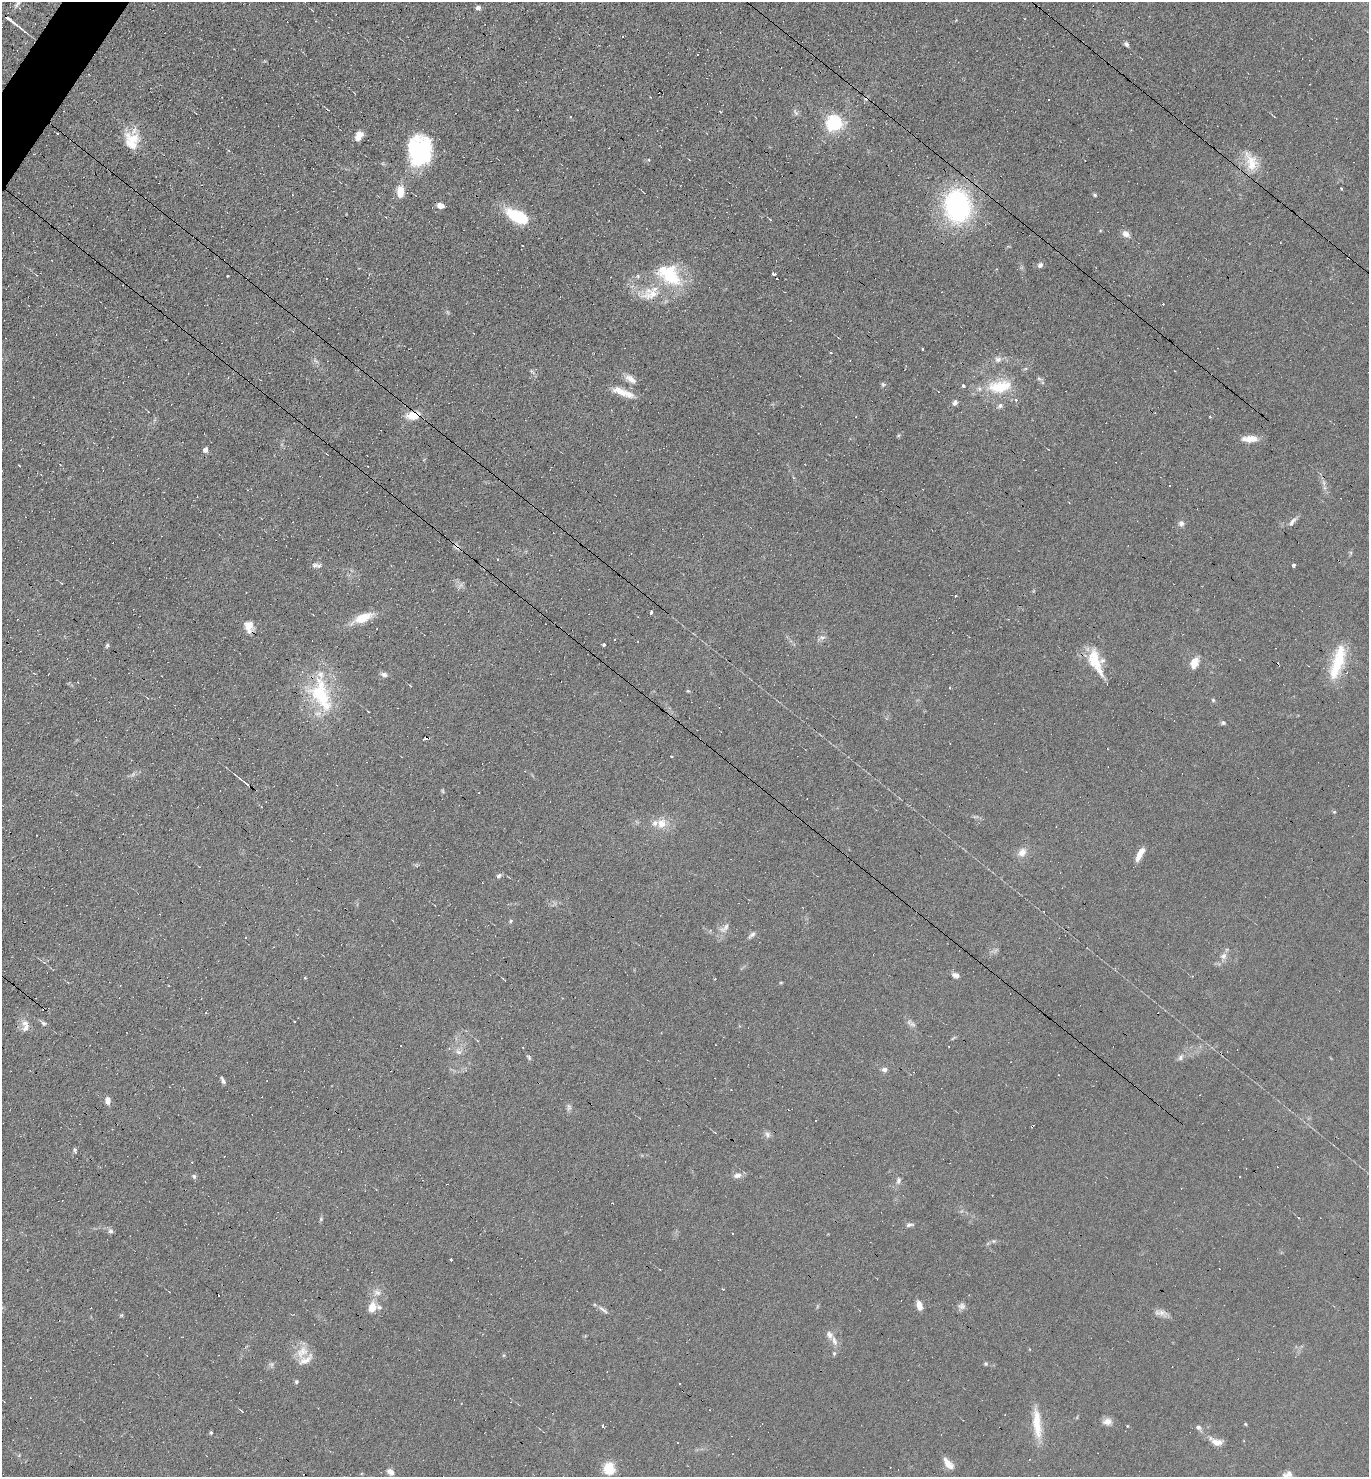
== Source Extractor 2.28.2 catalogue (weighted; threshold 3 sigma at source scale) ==
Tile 11 of 4 x 4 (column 3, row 3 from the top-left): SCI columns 2882-4248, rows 1476-2950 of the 5904 x 5899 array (HDU 1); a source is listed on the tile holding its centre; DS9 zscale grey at full resolution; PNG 1371 x 1479 px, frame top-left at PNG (2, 2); no overlay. Shown black and unused: <1% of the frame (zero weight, under 4 of 8 exposures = <1% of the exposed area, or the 3 px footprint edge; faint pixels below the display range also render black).
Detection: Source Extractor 2.28.2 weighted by HDU 2 'WHT'; one run over the whole footprint, this tile lists its part. Background 0.0782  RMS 0.0066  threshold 0.0268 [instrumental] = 3 sigma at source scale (4.09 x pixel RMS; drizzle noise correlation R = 1.36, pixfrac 0.8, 0.05/0.05 arcsec/px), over >= 5 px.
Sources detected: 202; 4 too faint to see at this stretch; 68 cosmic-ray / hot-pixel residue — not listed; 10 inside a brighter listed object's ellipse — not listed separately; the other 120 listed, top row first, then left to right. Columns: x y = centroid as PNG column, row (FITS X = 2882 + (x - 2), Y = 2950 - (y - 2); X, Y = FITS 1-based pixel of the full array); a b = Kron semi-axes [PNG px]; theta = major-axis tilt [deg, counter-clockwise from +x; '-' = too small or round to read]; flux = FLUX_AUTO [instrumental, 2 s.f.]
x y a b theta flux
18 3 15 5 53 2.5
478 8 5 4 - 2.3
11 21 22 2 -38 5.8
1126 44 7 5 -50 1.4
697 55 3 3 - 2.9
795 112 11 5 -54 1.5
570 116 4 3 - 0.87
835 123 6 6 - 200
359 136 10 7 62 5.1
133 138 27 12 -24 12
419 151 31 24 87 60
33 154 3 2 - 0.35
1251 162 30 14 -67 13
1341 188 3 3 - 2.9
400 191 15 9 89 7.2
1095 195 6 4 -18 0.84
440 205 7 6 - 4.3
957 206 29 23 -81 110
518 217 22 10 -26 34
1126 234 9 7 -35 3.9
1040 265 7 6 - 1.9
774 273 4 3 - 3.4
669 275 36 23 -37 33
228 276 3 2 - 1.3
651 294 32 19 3 18
998 359 10 8 13 3
316 361 7 4 -44 1.3
532 371 10 3 -50 1
630 379 17 8 -33 4.5
963 385 3 3 - 4.9
1000 386 33 17 9 23
620 391 23 10 -24 7.9
955 402 7 6 - 1.7
1000 406 8 6 31 1.9
413 415 14 8 11 11
898 435 5 4 - 0.74
1250 439 18 7 1 7.4
205 450 5 4 - 3.7
327 454 3 2 - 0.32
1323 482 7 4 -71 1.5
1169 485 2 2 - 0.51
1293 520 14 5 41 2.6
1181 523 8 7 - 2.2
498 559 3 2 - 1.3
315 565 9 7 5 2.1
1294 565 4 3 - 2
651 613 3 3 - 89
363 618 26 10 23 12
249 626 12 8 -88 7.5
822 637 10 4 1 1.6
604 645 3 3 - 0.97
1095 660 32 15 -77 17
1338 660 45 17 75 25
1194 662 12 8 69 7.4
384 675 9 6 -13 2.2
688 691 6 3 -17 0.61
321 695 51 25 -65 45
1213 700 5 5 - 0.82
1223 723 6 5 - 1.2
244 782 18 3 -38 2.7
443 791 6 4 -88 0.76
1334 812 6 3 18 0.61
661 823 13 12 - 7.6
1022 852 12 10 50 4.9
1140 854 16 5 62 6.2
499 876 8 5 41 1.5
510 921 5 4 - 0.8
725 928 17 7 41 3.7
752 935 11 5 39 1.8
1223 956 10 8 44 3.1
956 975 8 6 -17 2.7
305 977 4 2 - 0.72
781 982 5 3 - 0.54
206 1013 3 3 - 5.6
44 1023 8 5 -39 1.4
26 1027 15 10 87 4.9
523 1047 3 2 - 1.1
458 1052 9 6 -38 2.5
1181 1057 10 6 59 2.1
529 1058 9 4 -50 1
885 1069 8 6 2 2
223 1080 9 3 -67 1.5
108 1101 8 6 -81 3.6
767 1134 9 7 -52 2
74 1150 6 4 -62 0.95
737 1175 10 7 9 3.3
194 1176 7 5 -56 1.3
898 1180 9 6 82 2
321 1219 5 5 - 0.89
909 1225 11 5 5 1.7
110 1231 7 6 - 1.8
732 1233 3 2 - 0.79
994 1241 6 5 - 0.94
451 1260 3 3 - 20
377 1293 11 9 -13 3.7
218 1295 3 3 - 2.6
919 1305 10 6 -75 5.2
962 1306 11 8 0 2.5
372 1307 10 8 74 8.2
2 1308 8 3 17 1
603 1310 16 4 -36 2.3
1161 1313 19 8 -10 3.8
121 1315 6 4 88 0.68
834 1341 14 7 -70 3.8
302 1352 21 14 45 10
834 1353 6 5 - 0.92
986 1364 6 5 - 0.89
296 1382 6 5 - 0.96
242 1411 4 2 - 0.59
1107 1422 12 8 6 3.8
1037 1423 41 10 -85 15
1245 1424 5 3 - 0.54
603 1426 3 2 - 1.2
1198 1427 6 5 - 1.8
211 1433 4 3 - 0.89
1217 1442 15 8 -7 5.1
948 1463 15 7 -50 6.4
609 1468 12 11 - 13
390 1472 9 6 -47 3.3
1288 1474 14 8 15 4.2
Overlapping masked pixels (flux is a lower limit): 4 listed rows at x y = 11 21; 413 415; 249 626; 321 695
Isophote crosses this tile's border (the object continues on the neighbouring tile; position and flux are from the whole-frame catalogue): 3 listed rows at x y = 18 3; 2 1308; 1288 1474
Unlisted compact peaks at least as high as the median listed source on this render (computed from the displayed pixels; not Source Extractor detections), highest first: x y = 107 645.